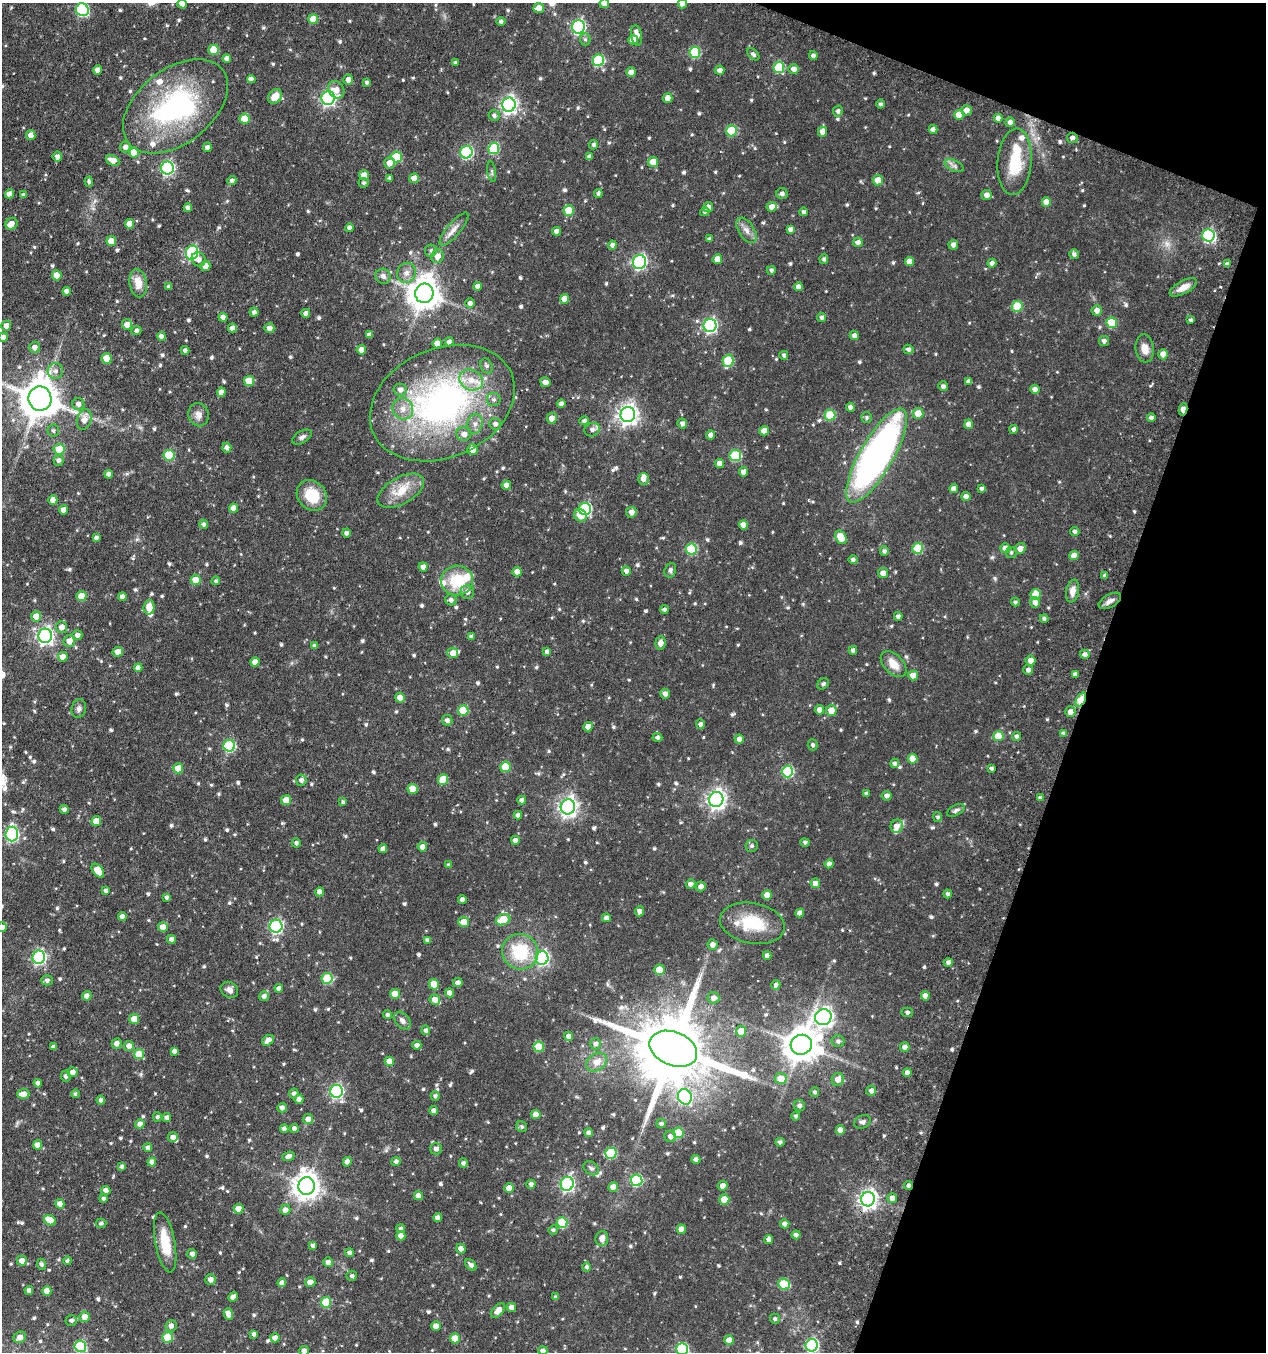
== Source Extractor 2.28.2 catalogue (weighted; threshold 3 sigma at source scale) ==
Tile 8 of 4 x 4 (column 4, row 2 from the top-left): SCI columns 4123-5386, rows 2760-4109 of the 5583 x 5518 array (HDU 1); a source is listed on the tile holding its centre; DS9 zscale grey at full resolution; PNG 1268 x 1354 px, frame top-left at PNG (2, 3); each listed source drawn as its Kron ellipse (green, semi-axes under 4 px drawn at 4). Shown black and unused: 17% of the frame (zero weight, under 3 of 6 exposures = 4% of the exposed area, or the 3 px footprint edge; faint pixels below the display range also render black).
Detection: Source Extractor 2.28.2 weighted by HDU 2 'WHT'; one run over the whole footprint, this tile lists its part. Background 0.0643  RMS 0.0058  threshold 0.0236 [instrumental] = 3 sigma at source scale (4.09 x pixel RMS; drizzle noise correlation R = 1.36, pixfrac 0.8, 0.05/0.05 arcsec/px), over >= 5 px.
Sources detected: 812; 1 too faint to see at this stretch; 2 inside a brighter object's white glare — neither listed nor drawn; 16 inside a brighter listed object's ellipse — not listed separately; of the other 793, all 500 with FLUX_AUTO >= 1.1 (the completeness limit of this list) listed and drawn (293 fainter detections not listed), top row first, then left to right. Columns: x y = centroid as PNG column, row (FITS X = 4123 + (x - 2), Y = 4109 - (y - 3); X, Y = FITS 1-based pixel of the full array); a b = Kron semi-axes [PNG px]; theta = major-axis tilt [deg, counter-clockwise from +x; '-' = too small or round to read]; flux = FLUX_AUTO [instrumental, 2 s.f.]
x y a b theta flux
604 3 5 4 - 5.2
182 4 5 4 - 2.7
682 4 5 4 - 3.9
539 8 5 5 - 3.8
82 10 6 6 - 58
313 19 5 5 - 7.8
501 21 5 4 - 1.2
578 27 7 6 - 98
636 35 10 5 -82 4.7
585 39 6 5 - 1.1
633 40 5 4 - 5
214 50 5 5 - 13
695 52 5 5 - 28
753 54 7 4 -43 1.5
813 56 4 4 - 1.7
227 59 4 4 - 3
598 60 6 5 - 42
455 62 4 3 - 1.1
779 67 6 5 - 27
794 69 5 5 - 2.8
98 70 4 4 - 3.5
720 70 5 4 - 2.3
631 72 5 5 - 3.9
251 79 4 4 - 2.6
348 80 5 4 - 2.8
367 82 4 3 - 1.2
336 90 9 7 -54 4.4
275 96 8 6 48 6.8
328 98 7 6 - 130
668 98 5 5 - 3.9
881 104 4 4 - 1.2
509 105 7 6 - 180
175 106 60 37 38 87
966 110 5 5 - 3.2
838 111 5 5 - 1.5
959 115 5 5 - 8.6
494 116 5 5 - 1.6
998 118 4 4 - 3.1
244 119 5 5 - 10
1010 122 5 4 - 2.6
933 129 4 4 - 2.6
731 131 5 5 - 20
822 132 5 4 - 4.8
31 135 5 4 - 4.2
1072 138 5 5 - 1.8
594 145 5 4 - 1.2
125 147 5 5 - 2.2
207 147 5 4 - 2.3
494 148 6 5 - 34
134 152 5 5 - 7.7
466 152 6 6 - 68
57 157 5 4 - 2.4
397 157 5 5 - 18
589 157 4 4 - 1.8
113 160 7 5 -25 5.2
653 162 5 5 - 8.4
1015 162 33 17 86 20
389 163 6 5 - 3.9
954 166 10 5 -24 1.8
167 168 6 6 - 93
492 171 10 4 -82 1.2
364 175 5 5 - 5.3
390 178 4 3 - 1.1
414 178 5 4 - 5.4
232 180 4 4 - 1.9
878 180 5 5 - 5.1
89 182 5 4 - 1.2
364 183 5 5 - 1.1
598 193 4 3 - 1.2
9 194 4 4 - 3.6
782 194 5 5 - 1.8
24 195 4 4 - 1.7
987 195 5 5 - 3.1
1046 202 5 4 - 5.3
708 207 5 4 - 2.6
772 207 5 5 - 3.9
188 208 4 4 - 2.6
569 211 5 5 - 14
705 212 5 4 - 1.2
804 212 4 4 - 1.4
12 224 6 5 - 3.7
129 224 4 4 - 5.3
349 228 4 4 - 1.8
454 229 21 6 50 3.7
790 229 4 4 - 2.2
746 230 14 8 -57 3.5
556 231 4 4 - 2.9
1208 235 6 6 - 72
709 239 4 3 - 1.3
111 241 5 5 - 7.2
858 242 5 4 - 2.5
612 245 4 4 - 1.9
953 245 5 4 - 2.4
431 251 6 6 - 1.3
192 253 7 6 - 66
1074 254 5 4 - 1.6
437 256 7 6 - 3.9
199 259 7 6 - 2.7
717 259 5 4 - 4.8
824 259 5 4 - 1.2
639 262 7 6 - 91
909 262 4 4 - 4.5
992 263 4 4 - 2.2
1227 264 4 4 - 1.5
205 266 5 5 - 3.9
771 270 4 4 - 1.4
406 273 10 9 - 3.2
57 275 5 5 - 7.8
383 276 8 7 - 2.3
138 283 14 8 -81 7.1
477 286 4 4 - 2.2
169 287 4 3 - 1.5
798 287 4 4 - 3
1183 287 15 6 29 4.7
67 291 4 4 - 2
424 293 10 9 - 890
564 299 5 4 - 6.5
470 303 4 4 - 2
1017 306 5 5 - 21
1097 310 5 5 - 2.8
254 312 4 4 - 1.7
306 313 4 4 - 2.6
223 317 4 4 - 3.2
822 317 4 4 - 1.4
1191 320 4 4 - 1.3
1112 323 5 5 - 18
127 325 5 5 - 4.5
710 325 6 6 - 95
6 326 5 4 - 3.2
232 328 4 4 - 2.7
269 328 5 4 - 2.7
136 331 5 4 - 1.7
369 335 4 4 - 2.3
161 336 4 4 - 2.3
854 336 4 4 - 2.3
3 337 5 4 - 4.1
1104 341 5 5 - 1.7
449 342 4 4 - 2.5
437 343 5 4 - 6.6
35 347 5 5 - 2.8
1145 348 14 9 -83 4.9
908 349 5 4 - 1.7
185 350 4 4 - 1.5
361 350 5 4 - 3.1
1163 354 5 4 - 4.2
784 355 4 4 - 1.3
107 358 5 5 - 9.4
728 361 6 5 - 23
486 366 8 5 -62 1.6
55 371 8 8 - 2.6
471 380 12 10 -26 6.9
249 381 5 5 - 11
969 381 4 4 - 2.3
545 382 5 4 - 3.3
943 386 5 5 - 1.9
1035 389 4 4 - 2.5
400 390 6 6 - 2.5
221 392 5 4 - 3.7
40 399 12 11 - 1500
494 400 7 6 - 1.5
442 403 75 54 24 160
561 403 4 4 - 2
78 404 6 6 - 2.4
850 407 4 4 - 2.2
403 409 11 10 - 5
1183 409 6 4 81 5.6
918 413 5 5 - 7.3
628 414 7 7 - 290
199 415 12 10 -78 3.5
830 415 5 5 - 20
867 417 5 5 - 1.1
552 418 5 5 - 4.3
1151 418 4 4 - 1.4
84 420 10 7 75 4.6
584 421 5 4 - 1.5
682 423 5 5 - 2.2
475 424 10 7 79 2.9
495 424 6 6 - 1.9
969 424 5 4 - 5.1
1014 429 4 4 - 2
592 430 8 6 25 2.4
53 431 6 6 - 1.2
764 431 5 4 - 4.5
464 434 7 7 - 3.1
711 435 4 4 - 3.1
302 437 11 6 29 1.7
227 448 5 4 - 2
59 449 5 5 - 9.8
472 450 5 5 - 5.4
169 455 5 5 - 23
735 456 6 5 - 32
877 456 53 16 60 210
58 460 5 5 - 1.7
720 463 4 4 - 3.4
744 472 4 4 - 3.1
109 474 4 4 - 2.5
643 479 5 5 - 2.7
506 485 4 4 - 2.3
954 489 4 4 - 3.3
982 489 4 4 - 1.4
401 491 25 13 29 12
312 495 16 14 -49 15
966 497 4 4 - 2.6
53 500 4 4 - 4.8
234 508 4 4 - 5
585 509 6 6 - 57
63 510 4 4 - 4.4
631 512 5 5 - 3
580 515 7 5 -29 6.1
204 524 5 4 - 1.4
744 525 4 4 - 5.7
1075 531 5 4 - 1.3
346 533 4 4 - 1.7
841 537 7 5 -57 8.9
96 538 4 4 - 1.8
917 548 5 5 - 22
1005 548 5 5 - 3.9
1020 548 6 5 - 3.7
691 549 5 5 - 33
884 551 4 4 - 1.5
1011 553 5 5 - 1.2
1074 556 4 4 - 5.5
853 560 4 4 - 1.5
423 567 4 4 - 3.4
670 570 7 5 73 1.4
626 571 4 4 - 2.5
517 572 5 4 - 4.6
883 573 5 5 - 3.8
1105 576 4 3 - 1.3
196 580 5 5 - 11
457 580 16 15 - 19
216 581 4 4 - 1.1
1073 591 11 6 79 3.8
467 592 7 7 - 3.1
1036 594 5 5 - 11
81 596 5 5 - 10
122 597 4 4 - 2.7
451 600 6 5 - 1.8
1110 601 12 6 29 2.6
1015 602 4 4 - 1.2
1035 603 5 5 - 3.2
149 607 7 5 86 6.4
664 610 4 4 - 1.5
36 616 5 5 - 6.8
898 616 4 4 - 1.9
1044 619 4 4 - 1.3
62 627 6 5 - 3.6
77 635 5 5 - 2.5
45 636 7 7 - 170
471 637 4 4 - 1.6
69 641 6 5 - 4
660 643 7 5 85 3.4
315 646 4 4 - 1.6
853 650 4 4 - 2
118 652 5 4 - 5.3
547 652 4 4 - 1.9
453 653 5 5 - 5.2
1085 654 5 4 - 2.1
63 657 5 5 - 5.1
1031 661 5 5 - 3.7
255 662 5 4 - 4.3
894 664 16 9 -45 7
138 668 4 4 - 2.7
1028 670 5 5 - 2.1
1075 674 4 4 - 2.3
913 675 5 5 - 7.1
823 684 6 5 - 1.4
665 694 5 4 - 2.4
400 698 5 4 - 6.5
1081 700 7 4 64 29
79 709 9 7 75 1.9
463 710 5 5 - 17
819 710 5 4 - 3
831 710 5 5 - 6.5
1070 712 5 5 - 3
447 720 5 5 - 2
700 724 5 4 - 2.1
588 727 5 4 - 3.6
1063 733 4 4 - 1.3
998 736 5 5 - 10
1016 736 4 4 - 1.6
657 737 5 4 - 1.4
739 739 4 4 - 2.9
813 745 5 5 - 1.3
229 746 6 5 - 46
912 759 5 5 - 6.5
895 763 4 4 - 1.7
505 767 5 5 - 15
178 768 5 5 - 8.2
991 768 4 3 - 1.2
788 772 6 5 - 44
301 780 5 5 - 1.8
443 780 5 5 - 14
413 789 5 5 - 8.5
867 794 4 4 - 1.4
887 796 5 4 - 2.1
1040 798 4 4 - 1.6
716 799 7 7 - 240
286 800 5 5 - 8.5
522 800 4 4 - 2.4
343 802 4 4 - 1.2
568 807 7 7 - 230
64 809 4 4 - 1.8
956 810 9 5 27 1.4
518 815 4 4 - 1.8
938 817 5 4 - 1.2
96 821 5 4 - 6
897 826 6 6 - 2.9
12 834 7 6 - 85
515 840 4 4 - 2.6
805 842 4 4 - 1.3
296 843 4 4 - 1.3
752 846 6 6 - 1.2
422 847 5 4 - 3.1
383 849 4 4 - 3.1
829 864 4 4 - 2.5
449 865 4 4 - 1.2
98 871 8 5 -51 9.6
815 883 5 4 - 4.9
691 884 5 4 - 2.3
701 886 5 4 - 2.6
106 891 4 4 - 1.3
319 892 4 4 - 4
948 894 4 4 - 1.5
767 895 5 5 - 7
166 897 4 4 - 1.2
462 900 4 4 - 3.1
639 911 5 4 - 2.6
800 913 4 4 - 2.7
122 916 4 4 - 2.7
606 918 4 4 - 2.4
503 920 7 5 24 13
464 922 5 5 - 7
752 923 32 20 -10 21
276 926 6 6 - 81
2 927 5 5 - 2.4
163 927 5 5 - 5
171 939 4 4 - 2.4
428 940 4 4 - 2
713 945 5 5 - 2.9
520 952 18 17 - 26
767 955 4 4 - 2.4
39 957 6 6 - 98
542 958 6 6 - 91
948 962 4 4 - 2
659 970 5 5 - 11
327 978 5 5 - 25
47 980 5 5 - 1.7
458 983 5 4 - 2.3
434 984 5 5 - 8.5
776 985 4 4 - 1.9
279 988 4 4 - 2.1
229 990 9 7 -31 2.4
450 993 4 4 - 4.1
395 994 5 5 - 8.1
87 996 5 4 - 2.9
264 996 5 5 - 1.9
925 996 5 4 - 3.2
713 998 6 6 - 2.8
435 1000 5 5 - 5.3
907 1012 5 5 - 1.4
388 1015 4 4 - 1.4
823 1017 8 7 - 230
134 1019 5 5 - 7.2
402 1021 10 6 -50 2.4
426 1030 5 4 - 1.5
741 1031 5 5 - 8.5
568 1036 4 4 - 2.6
268 1040 6 5 - 4
838 1041 6 6 - 1.7
117 1044 5 4 - 2.8
596 1044 6 5 - 1.8
417 1045 4 4 - 2.3
801 1045 11 10 - 1000
129 1046 5 5 - 3.8
53 1047 4 4 - 1.8
539 1047 5 5 - 15
905 1047 5 5 - 2.5
673 1049 25 16 -22 6800
174 1051 4 4 - 2.1
139 1054 5 5 - 11
389 1061 5 4 - 5.9
597 1062 11 8 34 5
72 1072 5 5 - 3.1
907 1073 4 4 - 3
66 1076 5 5 - 1.6
781 1079 6 5 - 7.5
838 1079 6 6 - 4.2
38 1083 4 4 - 2.1
336 1091 6 6 - 98
871 1091 5 5 - 2.3
815 1092 5 4 - 1.2
23 1094 6 5 - 5.6
75 1094 4 4 - 1.1
294 1094 5 5 - 1.9
435 1096 5 4 - 1.4
685 1097 8 6 -64 68
299 1099 4 4 - 2.4
101 1100 4 4 - 1.7
799 1106 5 5 - 1.9
282 1108 5 4 - 2
434 1111 4 4 - 2.6
536 1114 5 4 - 3.8
796 1116 4 4 - 1.3
157 1117 4 4 - 1.2
166 1117 4 4 - 1.7
308 1119 5 5 - 3.4
862 1122 8 6 24 1.5
140 1124 4 4 - 2.8
661 1124 5 4 - 1.6
522 1127 6 5 - 1.3
294 1128 4 4 - 2.9
284 1129 4 4 - 2.4
840 1130 4 4 - 4.5
589 1133 4 4 - 2.1
678 1133 5 5 - 18
670 1136 6 5 - 2.3
173 1137 5 5 - 2.2
780 1142 4 4 - 1.3
37 1145 4 4 - 5.3
148 1148 4 4 - 1.8
436 1149 6 6 - 2.3
611 1153 6 5 - 30
288 1156 6 4 19 2.3
696 1159 4 4 - 2.4
152 1162 4 4 - 2.7
347 1162 4 4 - 2.5
396 1162 4 4 - 1.7
463 1163 5 4 - 1.6
122 1167 4 4 - 1.5
591 1168 8 6 -34 1.4
637 1180 6 5 - 40
531 1184 4 4 - 1.9
567 1184 7 6 - 110
908 1185 4 4 - 1.5
306 1186 9 8 - 580
723 1186 5 5 - 3.6
613 1187 5 5 - 5.6
509 1188 5 5 - 6.3
106 1190 4 4 - 2.8
418 1196 4 4 - 4.3
892 1198 5 5 - 3.2
103 1199 4 4 - 1.3
724 1199 5 5 - 10
868 1199 7 7 - 240
60 1204 5 4 - 4
238 1209 5 5 - 4.2
285 1210 5 5 - 3
438 1218 4 4 - 2.8
50 1220 6 5 - 7.7
101 1223 5 4 - 1.2
562 1223 5 5 - 22
785 1224 5 4 - 2.5
401 1228 4 4 - 1.2
681 1229 4 4 - 4.6
553 1230 5 4 - 1.2
796 1235 4 4 - 2.2
401 1236 4 4 - 3.2
602 1238 7 6 - 3.7
769 1239 4 4 - 2.6
165 1242 30 10 -79 13
313 1245 4 3 - 1.8
461 1249 5 4 - 3.2
349 1253 4 4 - 1.7
192 1254 5 5 - 2.2
22 1261 5 5 - 3.9
67 1261 4 4 - 1.1
328 1262 5 4 - 2.3
41 1264 5 4 - 1.3
471 1265 6 4 -46 1.8
586 1267 5 4 - 1.3
352 1276 5 5 - 1.2
210 1279 5 5 - 2.7
310 1282 5 5 - 4.8
282 1283 4 4 - 2.8
784 1284 6 5 - 21
29 1290 4 4 - 1.8
47 1291 5 4 - 5.9
233 1297 5 4 - 3.1
556 1297 4 4 - 1.3
326 1302 5 5 - 19
511 1307 4 4 - 2.8
498 1310 8 5 48 4.5
228 1314 6 4 -73 4.3
84 1317 5 5 - 4.1
775 1319 5 5 - 1.3
71 1321 6 5 - 1.6
171 1326 6 5 - 2.4
436 1326 4 4 - 5
254 1334 4 4 - 1.7
20 1337 6 5 - 3.4
168 1337 5 5 - 17
275 1338 4 4 - 3.3
455 1338 5 5 - 9.5
729 1340 5 5 - 5.1
812 1345 6 6 - 76
80 1346 6 5 - 41
682 1349 6 6 - 44
304 1351 5 4 - 2.7
543 1351 4 4 - 2.5
Overlapping masked pixels (flux is a lower limit): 3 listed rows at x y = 1183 409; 1081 700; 908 1185
Isophote crosses this tile's border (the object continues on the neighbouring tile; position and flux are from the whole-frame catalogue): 8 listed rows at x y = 604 3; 182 4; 682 4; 3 337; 2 927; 682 1349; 304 1351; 543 1351